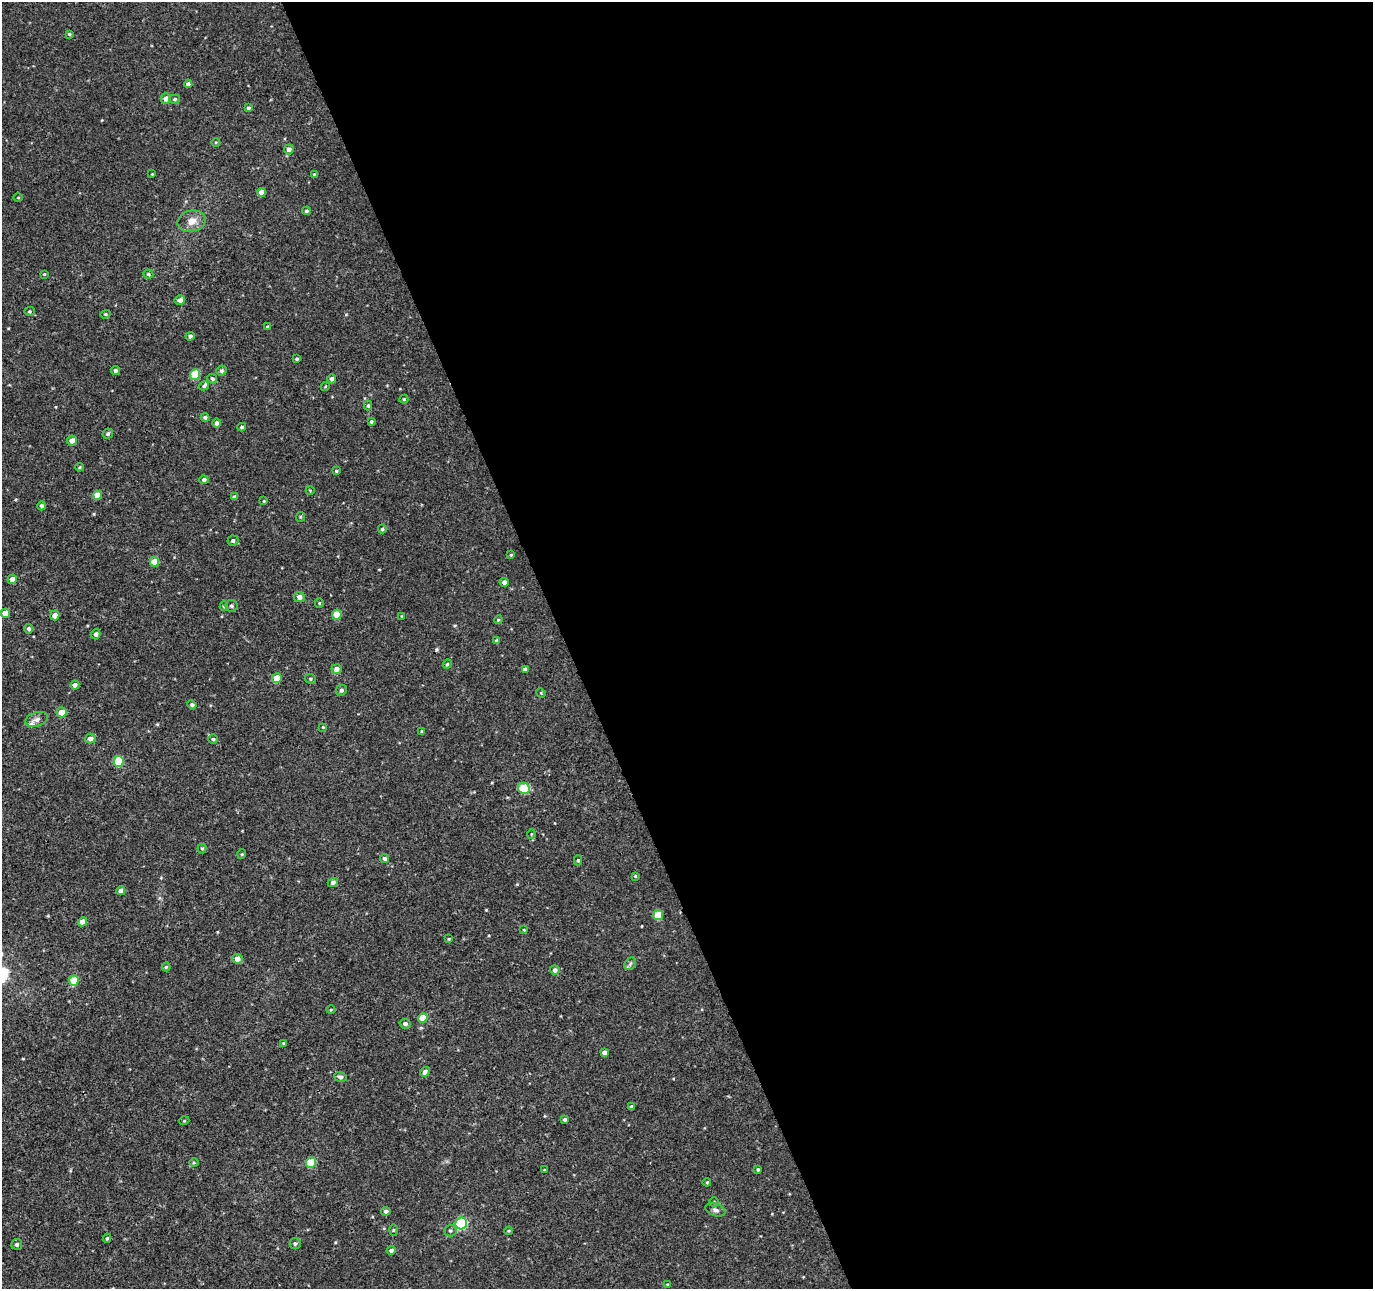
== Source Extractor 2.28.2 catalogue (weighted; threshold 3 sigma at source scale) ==
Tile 8 of 4 x 4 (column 4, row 2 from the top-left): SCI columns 4167-5537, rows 2709-3995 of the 5660 x 5457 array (HDU 1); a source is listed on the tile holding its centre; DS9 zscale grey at full resolution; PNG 1375 x 1291 px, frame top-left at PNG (2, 2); each listed source drawn as its Kron ellipse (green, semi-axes under 4 px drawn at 4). Shown black and unused: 59% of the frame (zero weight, under 3 of 4 exposures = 5% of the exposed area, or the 3 px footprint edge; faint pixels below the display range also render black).
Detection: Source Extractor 2.28.2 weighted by HDU 2 'WHT'; one run over the whole footprint, this tile lists its part. Background 0.00192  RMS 0.0036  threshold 0.0161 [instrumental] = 3 sigma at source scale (4.5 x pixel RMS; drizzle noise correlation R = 1.50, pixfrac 1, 0.0396/0.0396 arcsec/px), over >= 5 px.
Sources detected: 127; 1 cosmic-ray / hot-pixel residue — neither listed nor drawn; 2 inside a brighter listed object's ellipse — not listed separately; the other 124 listed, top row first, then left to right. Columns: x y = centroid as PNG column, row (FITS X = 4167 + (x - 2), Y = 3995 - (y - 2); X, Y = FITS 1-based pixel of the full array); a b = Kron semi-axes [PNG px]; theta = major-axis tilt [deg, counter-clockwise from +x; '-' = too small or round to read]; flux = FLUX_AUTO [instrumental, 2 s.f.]
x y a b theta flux
69 34 4 4 - 0.4
188 84 4 4 - 1.2
166 99 5 5 - 2.2
175 99 5 4 - 0.6
248 108 4 3 - 0.75
216 142 4 3 - 0.31
289 149 5 5 - 1.4
152 174 2 2 - 0.24
314 174 4 3 - 0.32
261 192 4 4 - 2.8
18 198 5 3 - 0.3
307 211 4 4 - 0.62
192 221 14 10 14 3.4
44 274 4 3 - 0.34
148 274 5 4 - 0.52
180 300 5 5 - 1.5
30 311 5 4 - 0.41
105 314 5 4 - 0.41
268 327 4 4 - 0.85
190 336 4 4 - 0.85
296 359 3 3 - 0.56
115 371 4 4 - 0.96
222 371 5 5 - 0.86
195 375 5 5 - 11
212 379 5 4 - 0.71
332 379 4 4 - 1.1
204 386 5 4 - 0.67
325 387 4 3 - 0.29
404 399 4 4 - 0.46
368 405 5 4 - 0.6
205 417 4 4 - 0.8
371 421 4 4 - 0.53
217 423 4 4 - 0.99
242 427 4 3 - 0.57
108 434 5 5 - 0.8
72 440 5 5 - 2.4
79 467 4 3 - 0.38
336 471 4 3 - 0.4
204 480 4 4 - 1.4
310 490 4 3 - 0.24
97 495 4 4 - 4.4
234 497 4 4 - 0.76
264 501 4 3 - 0.28
42 506 4 4 - 0.86
300 517 5 4 - 0.42
382 529 4 3 - 0.61
233 541 5 5 - 0.86
511 555 4 3 - 0.33
154 562 5 4 - 5.5
12 579 5 4 - 2.4
504 582 4 4 - 1.6
299 597 5 5 - 1.7
319 603 5 4 - 0.37
224 606 5 4 - 0.5
231 606 6 5 - 0.77
5 613 5 4 - 3.3
55 615 5 4 - 2
337 615 5 5 - 7.1
401 616 3 2 - 0.22
498 620 4 3 - 0.35
29 629 5 4 - 0.98
96 634 5 4 - 0.8
497 641 4 3 - 1.1
447 664 5 4 - 0.49
336 669 5 5 - 1.8
525 669 4 4 - 1.3
277 678 5 4 - 6
310 679 6 4 -23 0.56
75 685 4 4 - 1.5
341 690 6 5 - 0.89
541 693 5 4 - 0.35
192 705 4 4 - 0.75
62 712 5 5 - 3.9
37 719 11 7 16 1.6
323 727 3 3 - 0.25
422 731 4 3 - 0.39
90 739 5 5 - 1.5
213 739 5 5 - 0.62
119 761 5 5 - 9.6
524 788 6 5 - 13
531 834 5 3 - 0.34
202 849 5 4 - 0.45
242 854 5 3 - 0.32
385 858 5 4 - 0.86
578 860 5 4 - 0.62
635 876 3 3 - 0.33
333 882 5 4 - 1
121 891 4 4 - 2.1
658 915 5 5 - 7.4
83 922 4 4 - 3.7
524 930 3 3 - 0.34
449 939 4 2 - 0.25
237 959 5 5 - 2.9
630 964 7 5 49 0.78
166 967 4 4 - 0.45
555 970 5 5 - 1.3
74 981 5 5 - 8
331 1010 4 3 - 0.33
423 1018 5 4 - 5.8
405 1024 5 5 - 0.85
283 1043 4 3 - 0.27
604 1052 4 4 - 1.4
425 1072 5 4 - 1.3
340 1077 6 5 - 0.99
632 1107 4 4 - 1.4
565 1119 4 4 - 0.66
184 1121 5 3 - 0.32
194 1163 5 3 - 0.37
311 1163 5 5 - 12
758 1169 3 3 - 0.58
544 1170 3 2 - 0.24
707 1182 4 4 - 0.36
714 1202 5 5 - 0.45
715 1210 10 6 -18 1.2
386 1211 5 4 - 1.1
461 1223 6 5 - 28
393 1230 5 3 - 0.39
450 1231 6 6 - 0.72
509 1231 4 3 - 0.38
107 1238 4 4 - 0.49
17 1244 5 5 - 0.78
295 1244 5 5 - 0.73
391 1250 4 4 - 0.87
668 1284 4 2 - 0.3